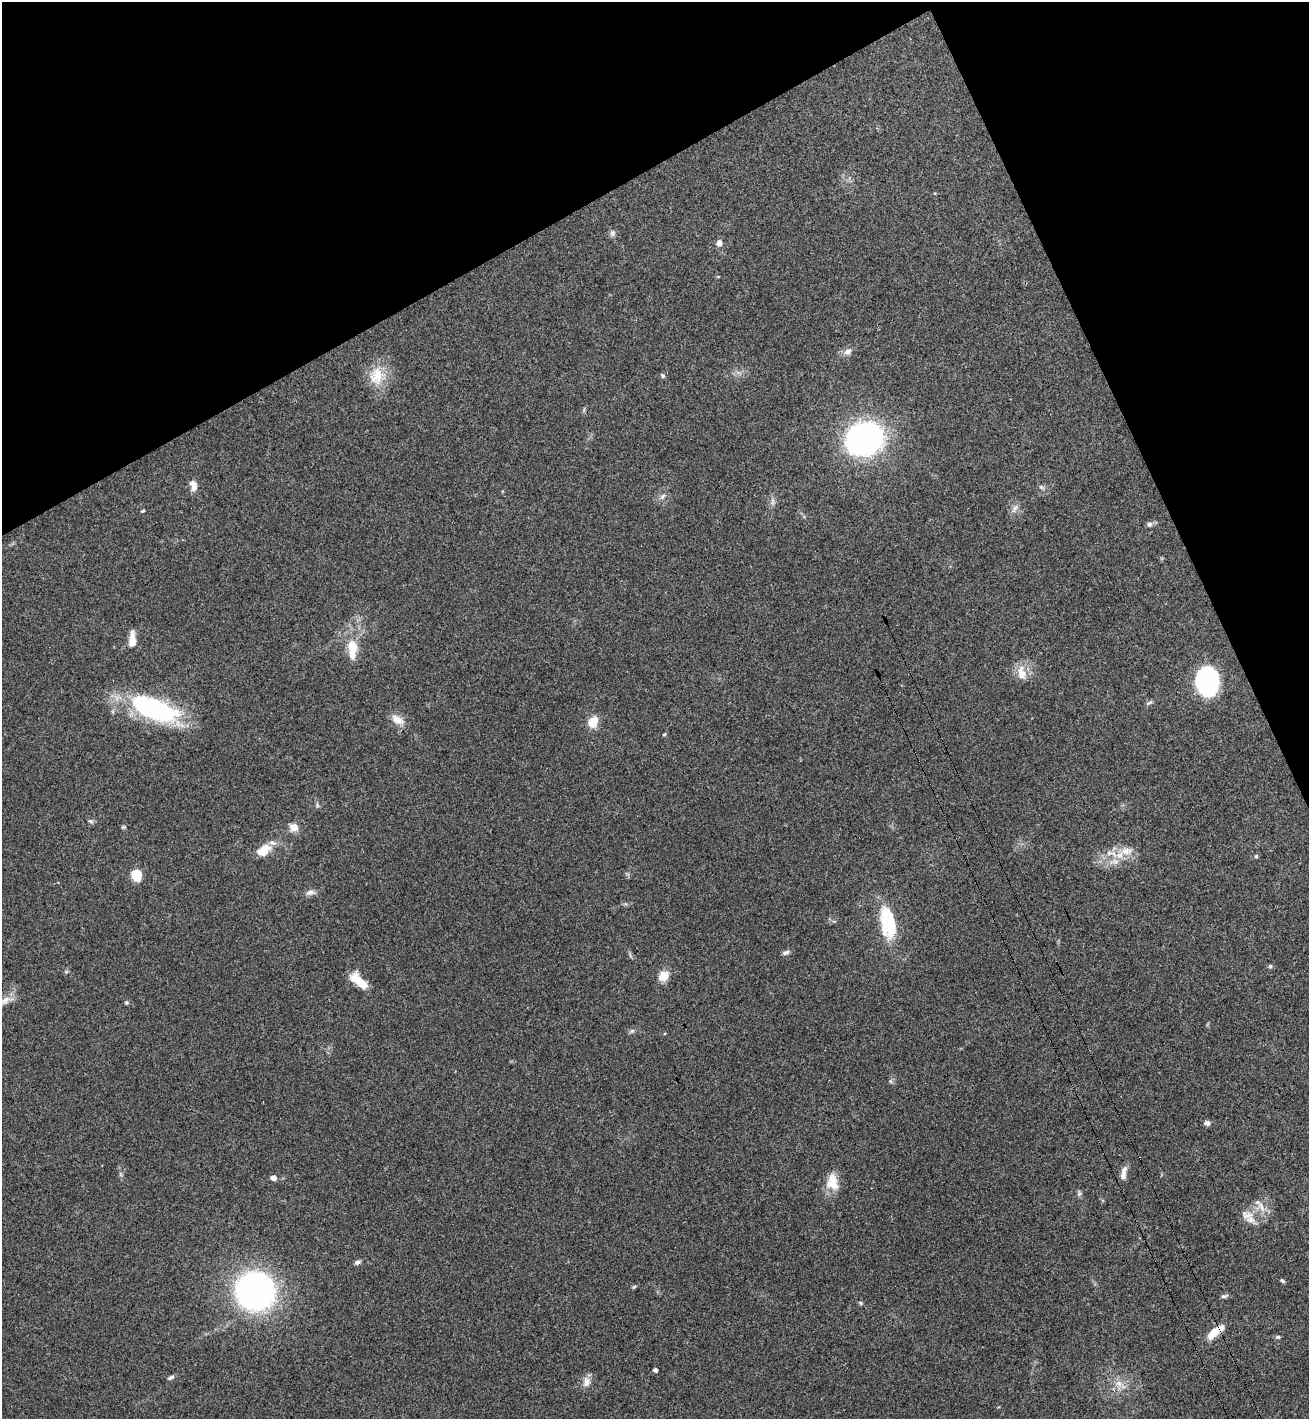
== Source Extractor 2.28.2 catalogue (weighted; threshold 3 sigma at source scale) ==
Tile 3 of 4 x 4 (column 3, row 1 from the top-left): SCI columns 2813-4119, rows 4305-5721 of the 5757 x 5771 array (HDU 1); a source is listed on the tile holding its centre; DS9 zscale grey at full resolution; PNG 1311 x 1421 px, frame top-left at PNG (2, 2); no overlay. Shown black and unused: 22% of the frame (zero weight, under 3 of 4 exposures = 6% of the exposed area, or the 3 px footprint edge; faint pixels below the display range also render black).
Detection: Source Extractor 2.28.2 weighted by HDU 2 'WHT'; one run over the whole footprint, this tile lists its part. Background 0.0395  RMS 0.0054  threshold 0.0242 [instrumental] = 3 sigma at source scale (4.5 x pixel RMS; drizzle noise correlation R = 1.50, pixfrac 1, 0.05/0.05 arcsec/px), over >= 5 px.
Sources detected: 63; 1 inside a brighter object's white glare — not listed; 3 inside a brighter listed object's ellipse — not listed separately; the other 59 listed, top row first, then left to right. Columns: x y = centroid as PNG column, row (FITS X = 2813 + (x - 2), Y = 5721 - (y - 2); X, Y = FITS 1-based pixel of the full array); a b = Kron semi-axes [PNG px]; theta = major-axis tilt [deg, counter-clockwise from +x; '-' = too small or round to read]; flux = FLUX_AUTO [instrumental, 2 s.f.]
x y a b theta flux
612 233 8 7 - 1.7
719 243 8 7 - 2.8
848 351 11 7 25 2.9
663 375 6 5 - 1
377 376 26 20 80 14
864 439 26 22 19 170
193 485 13 8 -77 4.4
1041 487 8 5 -45 1.1
663 496 9 5 39 1.7
773 502 10 4 88 1.6
1015 508 14 6 54 2.5
143 511 6 3 9 0.55
1149 524 7 7 - 1.7
132 640 18 7 90 6.1
353 648 24 10 -89 14
1021 673 19 12 -77 7.1
1207 681 23 18 -88 88
1149 703 10 4 22 1.1
158 710 63 24 -26 67
397 720 19 10 -32 5.9
593 722 12 10 65 8.5
664 734 5 4 - 0.57
317 805 6 4 -50 0.93
90 821 8 5 -26 1.1
294 827 9 8 - 5.3
264 850 19 12 37 9.5
1126 851 17 11 1 6.8
1109 853 9 7 -4 2.8
1256 856 5 4 - 0.83
1115 862 14 8 2 4.5
137 875 12 10 -76 11
310 892 13 7 10 2.6
888 923 38 17 -79 29
786 952 9 5 16 1.7
1270 966 6 5 - 0.85
663 976 12 10 41 7.2
359 981 24 9 -42 11
126 1003 5 5 - 0.84
632 1031 7 5 43 1.2
665 1033 4 3 - 0.46
1207 1123 8 6 -15 1.7
1123 1175 14 7 78 3.1
273 1178 4 4 - 4.8
832 1182 22 14 -80 9.9
1079 1193 8 5 -90 1.2
1261 1206 18 8 -64 5
1247 1215 20 12 -10 6.5
357 1262 8 5 17 1.5
1282 1281 7 4 -44 0.88
634 1287 6 4 44 0.71
255 1291 26 25 - 220
1224 1296 10 5 16 1.2
861 1303 6 5 - 0.78
1215 1332 22 7 38 12
1278 1337 6 5 - 1
655 1370 4 4 - 1.8
171 1377 8 5 24 1.4
586 1382 14 10 78 3.9
1119 1383 11 8 -11 4.3
Overlapping masked pixels (flux is a lower limit): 1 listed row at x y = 1215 1332